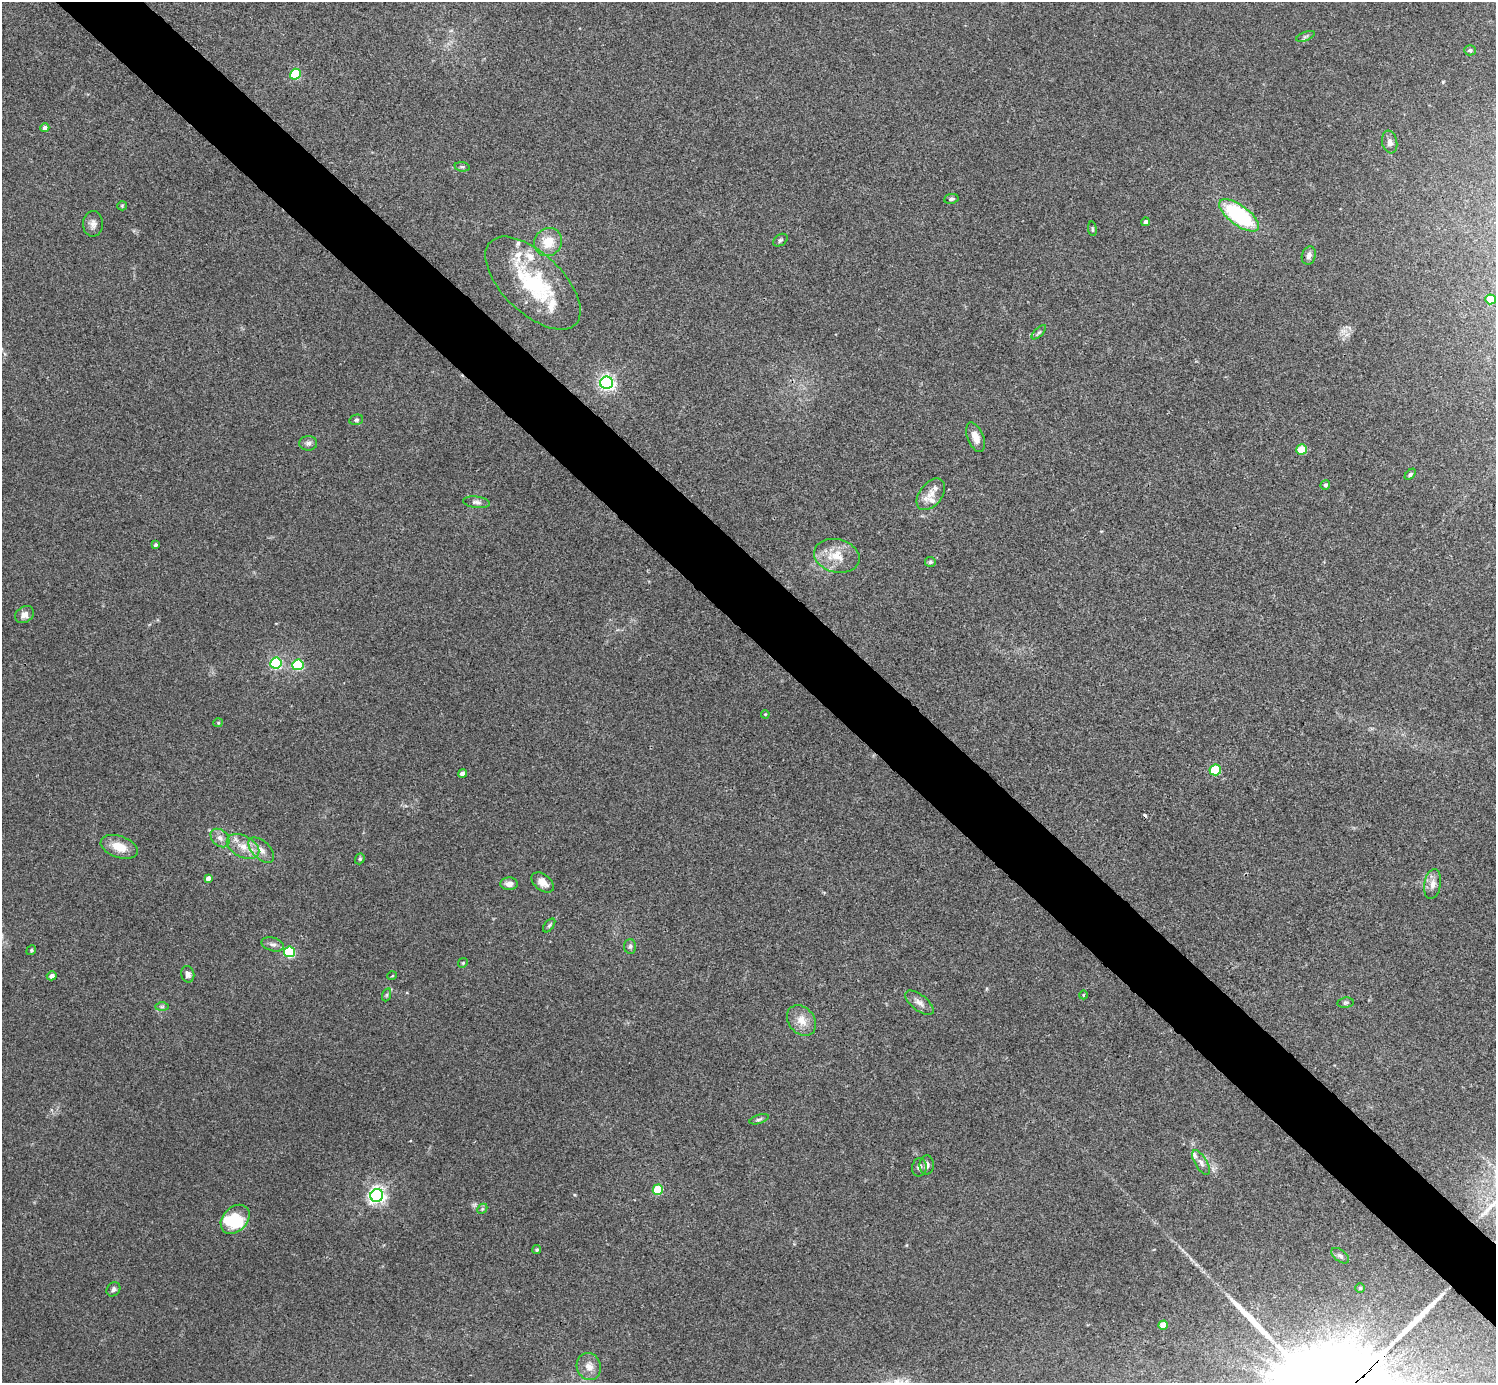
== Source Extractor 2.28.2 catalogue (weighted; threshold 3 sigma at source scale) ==
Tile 6 of 4 x 4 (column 2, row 2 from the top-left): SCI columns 1497-2990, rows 2923-4303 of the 5985 x 5985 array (HDU 1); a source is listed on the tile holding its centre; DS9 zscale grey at full resolution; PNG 1498 x 1385 px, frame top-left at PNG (2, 2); each listed source drawn as its Kron ellipse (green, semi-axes under 4 px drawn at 4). Shown black and unused: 5% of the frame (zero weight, under 3 of 4 exposures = <1% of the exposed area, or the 3 px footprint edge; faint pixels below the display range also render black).
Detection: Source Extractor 2.28.2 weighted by HDU 2 'WHT'; one run over the whole footprint, this tile lists its part. Background 0.0348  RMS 0.0047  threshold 0.0211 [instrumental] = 3 sigma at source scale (4.5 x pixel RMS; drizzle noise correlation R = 1.50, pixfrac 1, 0.05/0.05 arcsec/px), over >= 5 px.
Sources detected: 87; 1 inside a brighter object's white glare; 1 cosmic-ray / hot-pixel residue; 2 long thin detections or spike segments (spike, bleed or trail) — neither listed nor drawn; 8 inside a brighter listed object's ellipse — not listed separately; the other 75 listed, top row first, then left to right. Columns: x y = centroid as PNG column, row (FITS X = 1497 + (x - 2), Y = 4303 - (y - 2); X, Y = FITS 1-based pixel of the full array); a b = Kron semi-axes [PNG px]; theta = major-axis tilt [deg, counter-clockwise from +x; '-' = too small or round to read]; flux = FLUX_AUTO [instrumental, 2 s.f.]
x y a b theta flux
1305 36 10 3 21 0.74
1470 50 6 5 - 1.1
295 74 5 5 - 31
45 128 4 4 - 2.2
1390 142 11 7 -80 2.2
462 167 7 4 -8 0.81
951 199 7 5 8 1.2
122 206 5 5 - 0.53
1239 215 23 10 -36 47
1146 222 4 4 - 1.4
93 224 13 10 89 2.6
1092 229 7 3 -82 0.6
780 240 8 5 34 0.9
548 242 14 13 - 8.5
1309 256 9 6 73 1.8
533 283 59 30 -44 40
1490 299 5 5 - 7.2
1039 332 9 4 44 0.89
606 383 6 6 - 150
356 420 7 5 13 0.84
976 437 15 8 -69 4
308 443 9 7 2 1.6
1302 449 5 5 - 16
1410 474 7 4 45 0.77
1325 485 5 4 - 1.1
931 494 18 11 52 5.2
476 502 13 5 -7 1.7
155 545 4 3 - 0.96
837 556 23 16 -13 9.4
930 562 5 5 - 0.85
25 615 10 8 33 2.8
276 663 6 5 - 62
298 665 5 5 - 41
765 714 4 3 - 0.4
218 723 5 4 - 0.51
1215 770 6 5 - 28
462 773 4 4 - 2.7
220 838 10 7 -44 2.6
119 847 19 11 -19 7.5
243 847 17 10 -28 6.5
261 850 16 8 -44 4.1
360 859 6 4 70 0.63
208 878 4 4 - 2.2
543 882 13 8 -38 3.9
509 884 8 6 3 2.8
1433 884 15 8 80 3.2
549 925 8 4 52 0.82
273 944 11 6 -16 1.9
630 946 7 6 - 1.1
31 950 5 4 - 0.65
289 952 5 5 - 40
463 963 5 4 - 0.55
188 974 8 6 -75 1.7
52 976 5 4 - 2
392 976 5 3 - 0.34
386 995 6 4 70 0.67
1083 995 4 3 - 0.37
919 1003 17 8 -38 2.9
1345 1003 8 5 7 0.93
162 1007 7 4 1 0.92
802 1020 17 13 -50 5.9
759 1119 10 4 18 0.99
1201 1163 14 6 -59 2.2
927 1165 9 7 89 2.1
919 1167 9 7 78 1.7
658 1190 5 5 - 21
377 1195 6 6 - 180
482 1209 6 4 45 0.62
235 1219 16 12 46 14
537 1249 4 4 - 0.76
1340 1256 10 6 -37 1.4
1360 1288 5 5 - 0.66
113 1289 7 6 - 1.3
1163 1325 5 4 - 4.8
589 1366 14 12 -70 4